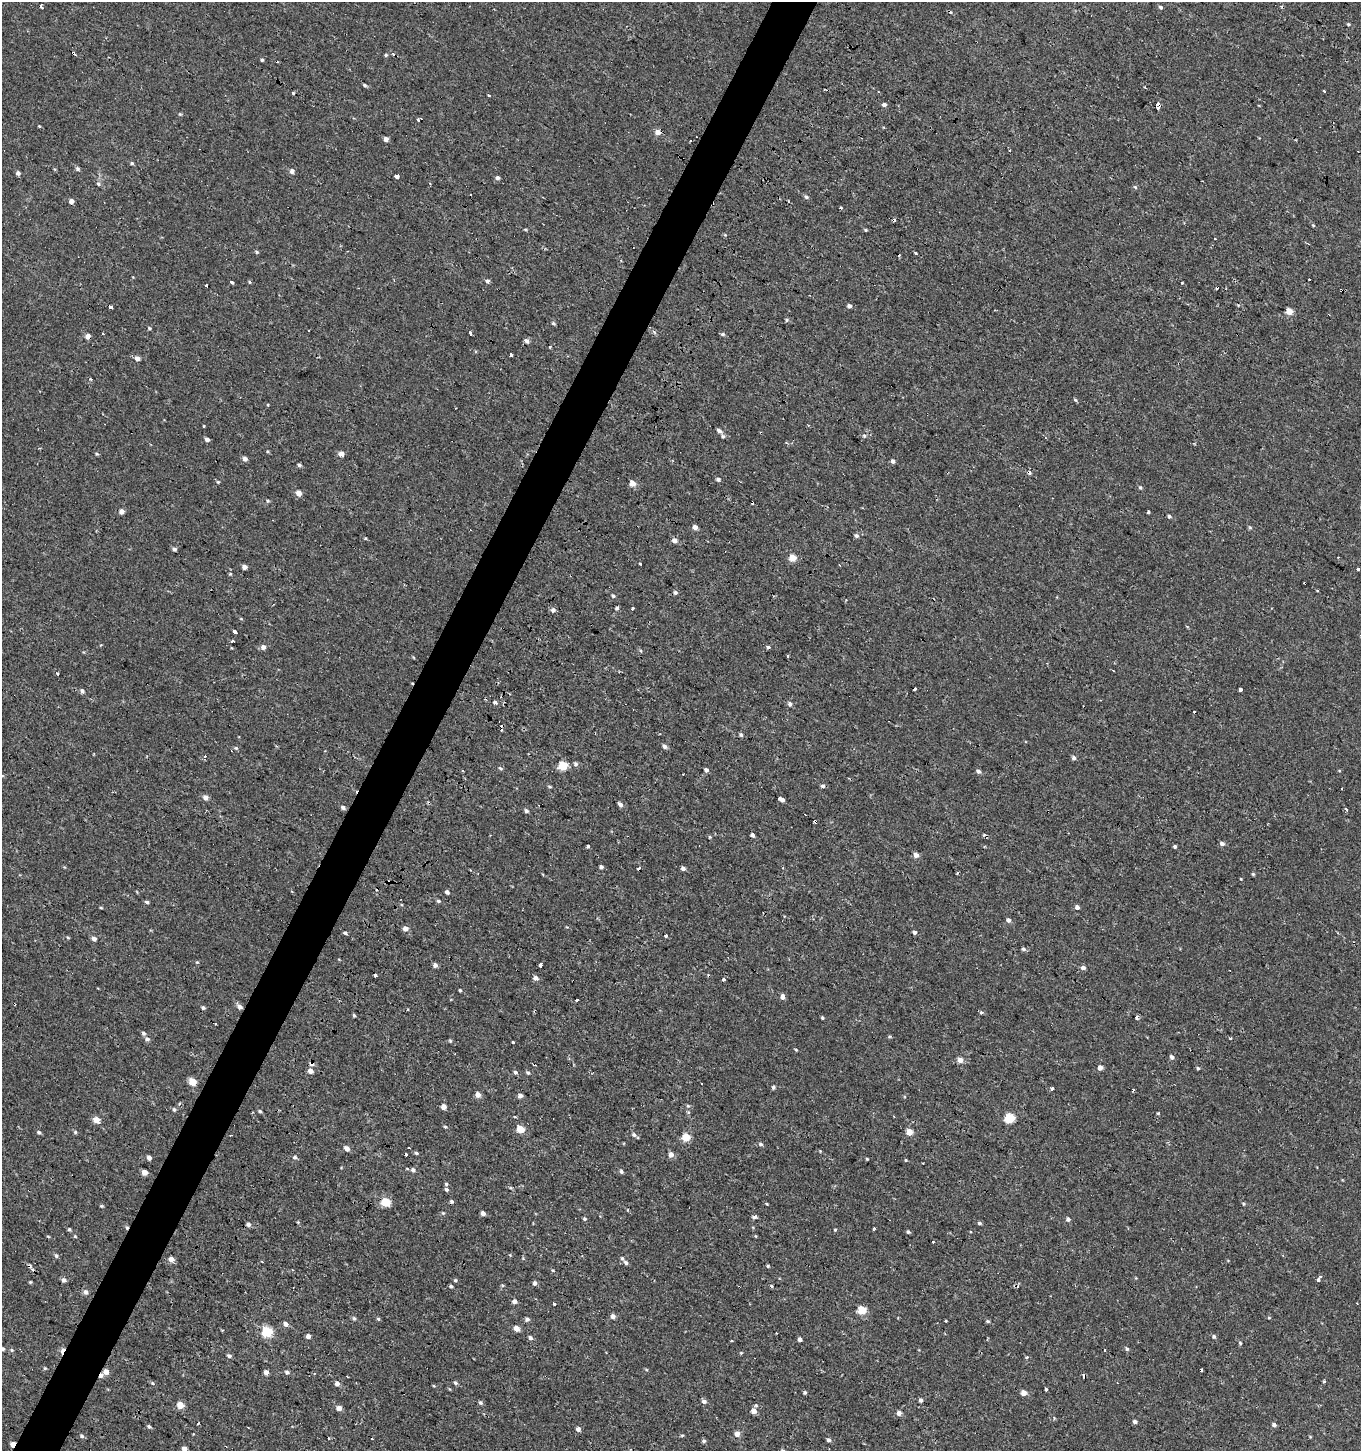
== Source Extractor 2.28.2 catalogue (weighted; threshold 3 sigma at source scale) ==
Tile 7 of 4 x 4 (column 3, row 2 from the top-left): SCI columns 2918-4276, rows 2944-4392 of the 5950 x 5842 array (HDU 1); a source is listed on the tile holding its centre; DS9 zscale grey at full resolution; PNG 1363 x 1453 px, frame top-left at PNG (2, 2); no overlay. Shown black and unused: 3% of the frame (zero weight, under 2 of 3 exposures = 3% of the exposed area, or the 3 px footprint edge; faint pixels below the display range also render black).
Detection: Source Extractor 2.28.2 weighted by HDU 2 'WHT'; one run over the whole footprint, this tile lists its part. Background -4.14e-04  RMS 0.0023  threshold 0.0104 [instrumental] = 3 sigma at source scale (4.5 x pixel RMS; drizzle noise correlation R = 1.50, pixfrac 1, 0.0396/0.0396 arcsec/px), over >= 5 px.
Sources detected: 359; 55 cosmic-ray / hot-pixel residue — not listed; the other 304 listed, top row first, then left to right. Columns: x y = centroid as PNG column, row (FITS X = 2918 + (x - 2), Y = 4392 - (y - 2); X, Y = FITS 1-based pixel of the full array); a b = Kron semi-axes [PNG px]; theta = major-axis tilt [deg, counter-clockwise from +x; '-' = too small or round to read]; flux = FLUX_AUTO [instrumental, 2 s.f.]
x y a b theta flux
1160 7 5 5 - 0.42
1349 24 4 3 - 0.28
393 54 3 3 - 0.38
386 55 4 3 - 0.31
262 60 4 4 - 0.28
365 85 5 3 - 0.39
1324 91 3 3 - 0.72
293 93 3 3 - 0.43
488 95 3 2 - 0.3
1158 104 4 3 - 4
884 105 5 4 - 0.65
1157 108 3 3 - 2.2
180 114 4 4 - 0.24
418 119 3 3 - 1
39 126 3 3 - 0.16
657 132 5 5 - 1.6
386 139 4 4 - 0.9
132 163 5 4 - 0.34
77 169 5 5 - 0.44
292 171 5 5 - 0.94
18 173 4 4 - 0.68
397 176 4 4 - 3.4
497 178 4 4 - 0.71
430 183 3 3 - 0.28
99 184 4 3 - 0.81
1135 187 6 4 -46 0.32
806 197 6 4 -37 0.49
71 201 4 4 - 1.5
841 207 3 3 - 0.34
1313 225 4 3 - 0.2
525 229 5 3 - 0.22
865 230 4 3 - 0.28
257 252 5 4 - 0.29
916 253 3 3 - 1.8
487 281 5 4 - 0.62
231 282 4 3 - 3.4
249 282 5 3 - 0.21
1182 283 4 2 - 0.18
206 285 3 3 - 0.95
1217 287 3 3 - 1.7
1342 291 3 3 - 1.5
849 306 5 4 - 0.65
110 307 4 3 - 2.4
1289 311 5 4 - 2.9
786 320 6 4 89 0.29
553 323 5 4 - 0.35
149 328 5 4 - 0.29
470 333 4 3 - 4.6
723 334 6 4 12 0.37
88 336 5 5 - 1.2
526 341 6 5 - 0.81
511 355 3 3 - 2.2
137 358 5 4 - 1.2
91 379 3 3 - 0.59
1075 400 5 4 - 0.29
719 431 6 5 - 0.72
723 436 5 5 - 0.47
864 436 5 4 - 0.35
1045 438 3 2 - 0.2
207 439 5 4 - 0.72
96 454 5 4 - 0.28
341 454 4 4 - 1.5
245 459 5 5 - 0.85
893 461 5 4 - 0.6
299 465 5 4 - 0.41
718 479 5 4 - 0.5
218 482 4 4 - 0.26
632 483 5 5 - 2.3
1140 488 5 4 - 0.32
298 493 5 5 - 1.6
268 501 5 4 - 0.27
121 511 4 4 - 1.2
1148 512 3 3 - 0.99
1169 516 5 4 - 0.44
695 527 5 4 - 1.3
1250 527 6 4 -66 0.32
856 536 5 5 - 0.54
674 541 6 5 - 1.1
174 549 5 4 - 0.54
792 558 5 4 - 4.8
640 564 3 3 - 1.5
244 567 4 4 - 1.2
1358 569 3 3 - 8.2
230 574 5 4 - 0.26
675 592 6 5 - 0.43
613 596 5 4 - 0.36
617 608 5 4 - 0.42
632 609 3 3 - 2.8
553 610 5 5 - 0.79
235 631 4 3 - 4.1
232 641 4 3 - 1.8
263 647 5 5 - 0.93
768 647 3 3 - 9.9
1114 671 3 2 - 0.25
57 673 3 3 - 0.8
914 689 3 3 - 1.6
1241 689 3 3 - 3.8
82 691 5 5 - 0.54
495 702 3 3 - 5.8
790 704 6 5 - 0.75
741 735 5 4 - 0.41
665 746 5 5 - 0.79
236 748 5 5 - 0.35
94 754 3 2 - 0.24
205 757 3 3 - 1.5
1074 758 5 5 - 0.56
576 764 6 5 - 0.44
563 766 5 5 - 9.1
500 768 6 4 -30 0.36
706 770 5 4 - 0.53
978 771 5 4 - 0.63
823 786 5 4 - 0.5
550 787 6 3 -19 0.27
205 797 5 5 - 1.3
779 798 4 3 - 1.2
782 800 4 3 - 0.71
620 804 6 5 - 0.69
343 807 5 4 - 0.64
1346 809 3 3 - 0.78
526 811 5 5 - 0.53
752 835 4 4 - 0.69
710 837 4 4 - 0.23
1222 843 5 5 - 0.68
588 846 3 3 - 0.58
1175 847 3 3 - 0.37
916 855 5 4 - 1.2
601 867 4 4 - 0.58
683 868 4 4 - 0.78
1253 874 4 4 - 0.28
1241 879 3 2 - 0.18
447 892 4 4 - 0.61
438 901 5 4 - 0.36
147 902 5 4 - 0.39
1077 907 4 4 - 0.87
101 908 5 3 - 0.21
1008 920 5 4 - 0.73
405 928 5 5 - 1.2
914 932 4 4 - 0.6
344 933 3 3 - 3.3
666 935 3 3 - 4.5
94 939 5 5 - 0.91
1023 949 5 4 - 0.56
197 962 5 4 - 0.24
435 965 4 4 - 0.9
540 965 4 3 - 4.3
1083 968 6 5 - 0.68
375 975 3 3 - 1.4
536 978 5 5 - 1
723 979 3 3 - 1.5
460 990 3 3 - 0.29
782 997 5 4 - 1.1
577 1000 3 3 - 0.96
240 1007 6 5 - 0.9
203 1008 5 4 - 0.44
981 1012 5 4 - 0.37
354 1015 4 3 - 0.29
822 1018 4 3 - 0.29
1137 1018 3 3 - 2.1
144 1033 5 5 - 0.44
147 1039 6 6 - 0.69
450 1041 5 4 - 0.28
513 1042 3 3 - 1.1
796 1049 4 3 - 0.21
1172 1057 5 4 - 0.59
960 1060 5 5 - 1.4
312 1064 6 5 - 0.81
1100 1068 4 4 - 1.3
1198 1068 4 4 - 0.32
310 1071 5 4 - 1.3
515 1072 5 4 - 0.51
528 1073 5 4 - 0.37
192 1081 5 5 - 5.1
773 1087 5 4 - 0.41
1052 1088 3 3 - 2
1133 1089 3 3 - 0.24
478 1095 5 4 - 1.5
520 1096 5 4 - 0.99
179 1104 4 3 - 0.25
688 1106 5 5 - 0.31
444 1107 4 4 - 1.5
174 1109 5 5 - 0.45
260 1111 4 4 - 0.37
1158 1113 5 3 - 0.2
894 1116 2 2 - 0.23
1009 1118 5 5 - 12
96 1120 5 4 - 2.8
445 1127 5 4 - 0.29
520 1129 5 5 - 5.8
39 1132 5 4 - 0.42
75 1132 5 5 - 0.33
909 1132 5 4 - 3.1
634 1135 7 5 -30 0.61
686 1137 5 5 - 6.9
761 1144 5 5 - 0.54
347 1148 5 4 - 1.4
820 1151 4 4 - 0.17
416 1153 5 4 - 0.36
671 1154 5 5 - 1.3
405 1155 3 3 - 1.6
295 1157 5 5 - 0.53
149 1158 4 4 - 1
867 1159 4 3 - 0.22
906 1160 3 3 - 0.22
413 1170 6 5 - 0.61
621 1171 5 4 - 0.47
144 1172 4 4 - 2
446 1184 5 4 - 0.31
446 1189 5 4 - 0.4
386 1202 5 5 - 9.5
1243 1204 5 4 - 0.26
101 1206 5 4 - 0.27
443 1213 5 4 - 0.25
483 1213 4 4 - 0.96
754 1217 5 4 - 0.64
584 1219 5 4 - 0.32
1068 1219 5 4 - 0.72
298 1222 4 4 - 0.19
979 1223 5 4 - 0.4
248 1224 5 5 - 0.7
874 1228 3 2 - 0.51
69 1229 5 4 - 0.32
835 1230 4 3 - 0.26
908 1232 4 3 - 0.41
48 1236 5 3 - 0.2
75 1236 4 4 - 0.22
756 1236 4 3 - 0.19
510 1255 4 3 - 0.19
56 1256 5 5 - 0.41
622 1258 6 4 -61 0.35
171 1259 5 5 - 1.6
262 1262 3 2 - 0.25
626 1263 6 5 - 0.56
768 1266 4 4 - 0.27
32 1270 3 3 - 1.1
553 1271 5 3 - 0.2
1319 1279 5 3 - 2.4
63 1280 6 5 - 0.6
455 1280 5 4 - 0.32
30 1282 4 4 - 0.25
535 1283 5 4 - 0.73
451 1286 4 4 - 0.36
772 1286 5 3 - 0.26
86 1292 6 5 - 0.81
514 1301 4 4 - 0.96
1357 1303 2 2 - 0.18
554 1304 3 3 - 1.2
861 1310 5 5 - 8.5
613 1316 5 5 - 0.97
354 1318 6 5 - 0.39
1269 1318 5 3 - 0.21
378 1319 5 4 - 0.29
527 1319 5 5 - 0.62
945 1321 3 3 - 1.2
988 1321 5 4 - 0.33
286 1324 5 4 - 1
516 1328 5 5 - 1.7
267 1332 5 5 - 17
776 1333 3 2 - 0.19
308 1336 4 4 - 1.1
1214 1336 5 5 - 0.44
530 1338 5 4 - 0.66
800 1339 4 4 - 0.92
1240 1343 4 4 - 0.29
2 1349 5 4 - 0.49
1127 1349 5 5 - 0.42
12 1350 6 4 -89 0.3
741 1353 5 3 - 0.2
229 1356 6 4 -18 0.51
1027 1357 5 4 - 0.26
45 1368 5 4 - 0.25
646 1369 5 3 - 0.23
106 1372 6 5 - 1.6
266 1372 4 4 - 1.1
287 1372 6 4 -36 0.53
1324 1381 3 3 - 0.31
152 1383 5 4 - 0.28
455 1383 6 4 -44 0.38
337 1384 5 4 - 1
1046 1389 4 3 - 0.6
805 1392 4 4 - 0.36
1024 1393 4 4 - 1.8
920 1400 5 4 - 0.65
704 1401 6 5 - 0.73
480 1403 6 4 -45 0.44
180 1405 5 5 - 3.4
756 1405 5 4 - 0.31
339 1408 5 4 - 1.4
754 1411 5 4 - 1.6
899 1413 5 4 - 1.4
1135 1422 4 4 - 0.77
1274 1425 5 4 - 0.72
149 1426 5 4 - 0.39
248 1427 3 2 - 0.16
578 1429 5 4 - 0.9
737 1434 5 5 - 1.7
682 1435 5 3 - 0.24
82 1436 5 4 - 0.47
1310 1437 4 4 - 0.21
329 1438 3 3 - 0.5
372 1438 3 3 - 1
829 1440 5 4 - 0.5
704 1441 5 4 - 0.51
13 1444 5 3 - 2.2
184 1449 5 5 - 1.1
Overlapping masked pixels (flux is a lower limit): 9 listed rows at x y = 1158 104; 1217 287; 1342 291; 110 307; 88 336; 240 1007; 312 1064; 106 1372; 13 1444
Isophote crosses this tile's border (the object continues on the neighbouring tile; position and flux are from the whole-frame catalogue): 2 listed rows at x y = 2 1349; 184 1449